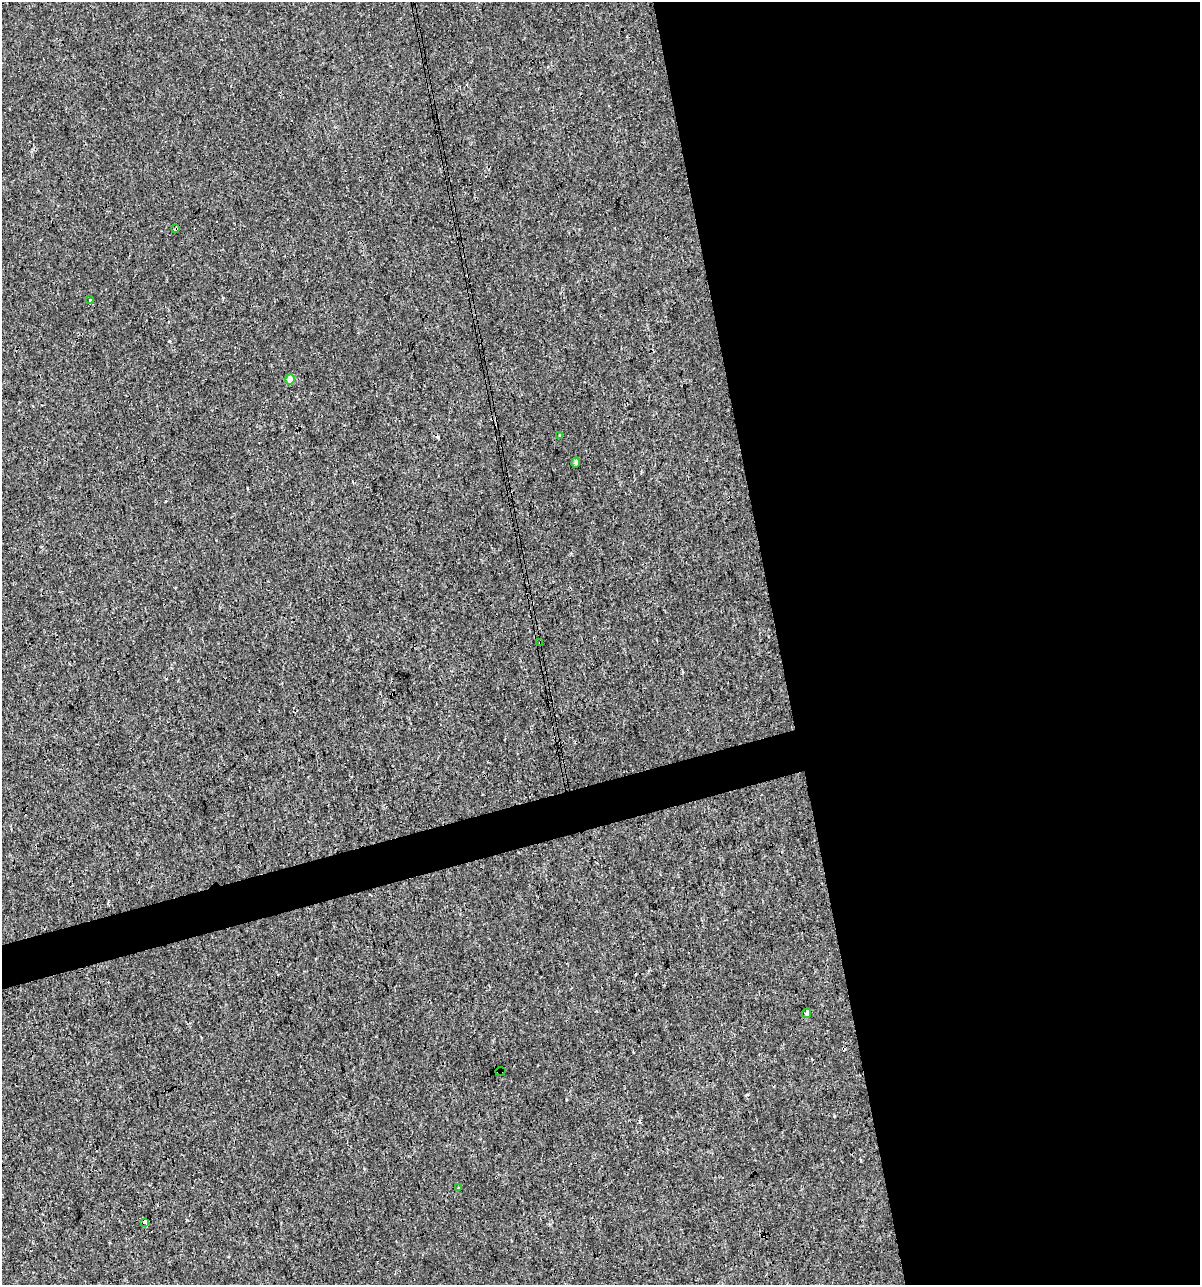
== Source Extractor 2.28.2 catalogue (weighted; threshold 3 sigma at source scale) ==
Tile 8 of 4 x 4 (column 4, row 2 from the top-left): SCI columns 3638-4835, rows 2567-3849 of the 4930 x 5132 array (HDU 1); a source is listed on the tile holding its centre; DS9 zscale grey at full resolution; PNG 1202 x 1287 px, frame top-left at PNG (2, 2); each listed source drawn as its Kron ellipse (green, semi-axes under 4 px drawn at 4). Shown black and unused: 38% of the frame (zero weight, under 3 of 4 exposures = <1% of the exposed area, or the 3 px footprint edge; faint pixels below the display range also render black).
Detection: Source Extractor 2.28.2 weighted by HDU 2 'WHT'; one run over the whole footprint, this tile lists its part. Background 1.50e-04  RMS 0.0017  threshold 0.00779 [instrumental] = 3 sigma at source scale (4.5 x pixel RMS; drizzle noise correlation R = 1.50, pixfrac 1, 0.0396/0.0396 arcsec/px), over >= 5 px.
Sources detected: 13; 3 cosmic-ray / hot-pixel residue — neither listed nor drawn; the other 10 listed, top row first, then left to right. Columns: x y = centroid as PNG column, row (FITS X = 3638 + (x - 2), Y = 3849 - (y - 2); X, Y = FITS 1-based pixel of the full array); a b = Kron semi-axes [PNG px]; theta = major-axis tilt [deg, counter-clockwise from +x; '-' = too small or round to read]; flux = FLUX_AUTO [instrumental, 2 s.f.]
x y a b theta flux
176 229 4 3 - 0.61
90 300 4 3 - 0.18
290 379 5 4 - 1.6
560 435 3 3 - 0.23
576 462 5 3 - 0.51
540 642 3 3 - 1.8
807 1013 5 4 - 0.36
501 1071 5 2 - 0.28
458 1188 3 3 - 0.27
145 1222 4 3 - 0.94
Overlapping masked pixels (flux is a lower limit): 4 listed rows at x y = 176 229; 540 642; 501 1071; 145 1222